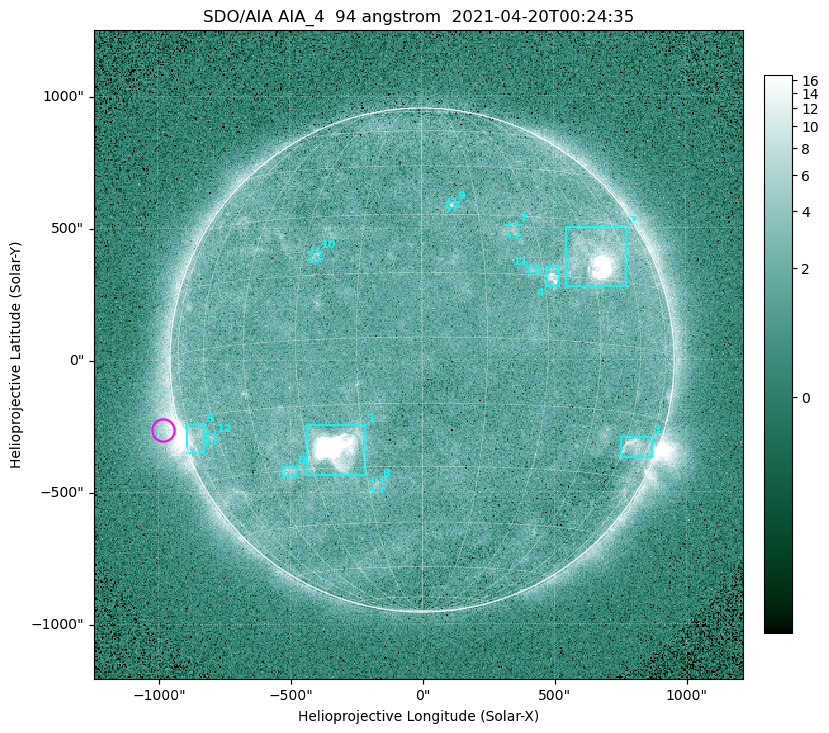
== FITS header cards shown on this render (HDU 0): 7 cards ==
TELESCOP= 'SDO/AIA '
INSTRUME= 'AIA_4   '
WAVELNTH=                   94
WAVEUNIT= 'angstrom'
DATE-OBS= '2021-04-20T00:24:35.12'
CTYPE1  = 'HPLN-TAN'
CTYPE2  = 'HPLT-TAN'

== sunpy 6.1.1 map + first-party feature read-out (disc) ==
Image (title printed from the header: SDO/AIA AIA_4  94 angstrom  2021-04-20T00:24:35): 512 x 512 px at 4.8 arcsec/px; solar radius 955 arcsec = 199 px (full disc in frame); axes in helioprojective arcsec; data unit not stated in the header (colour bar unlabelled)
Orientation: roll -0.138 deg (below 1 deg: not rotated)
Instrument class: DISC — disc imager (sunpy class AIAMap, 94 A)
Bright regions (active regions / flare kernels): reference = the median radial profile (limb darkening/brightening removed); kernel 5 px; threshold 5 sigma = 2.46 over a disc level ~1.72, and >= 1.15x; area >= 9 px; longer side >= 5 px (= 24 arcsec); searched inside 0.97 R_sun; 12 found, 12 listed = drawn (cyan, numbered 1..; 6 of them under ~33 arcsec drawn as corner ticks so the feature stays visible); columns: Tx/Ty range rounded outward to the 10 arcsec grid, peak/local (2 s.f.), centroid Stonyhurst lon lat
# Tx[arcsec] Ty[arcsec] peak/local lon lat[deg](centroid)
1 -440..-210 -440..-240 582 -22 -25
2 540..780 280..500 32 +48 +20
3 750..870 -370..-290 4.5 +66 -22
4 470..520 280..350 5.7 +32 +15
5 -900..-820 -350..-240 6.9 -72 -20
6 -530..-480 -440..-400 3.2 -38 -30
7 330..370 470..510 2.9 +24 +26
8 -190..-160 -490..-450 3 -13 -34
9 100..130 580..600 3.1 +8 +33
10 -420..-390 380..410 2.9 -27 +20
11 410..440 330..350 2.7 +27 +16
12 -810..-780 -300..-280 2.6 -63 -20
Off-limb structures (1.02-1.3 R_sun): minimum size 50 px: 6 found; the strongest spans PA ~85..115 deg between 1.02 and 1.2 R_sun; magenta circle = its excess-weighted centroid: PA ~105 deg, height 1.06 R_sun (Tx ~-980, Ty ~-260 arcsec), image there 5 x the reference